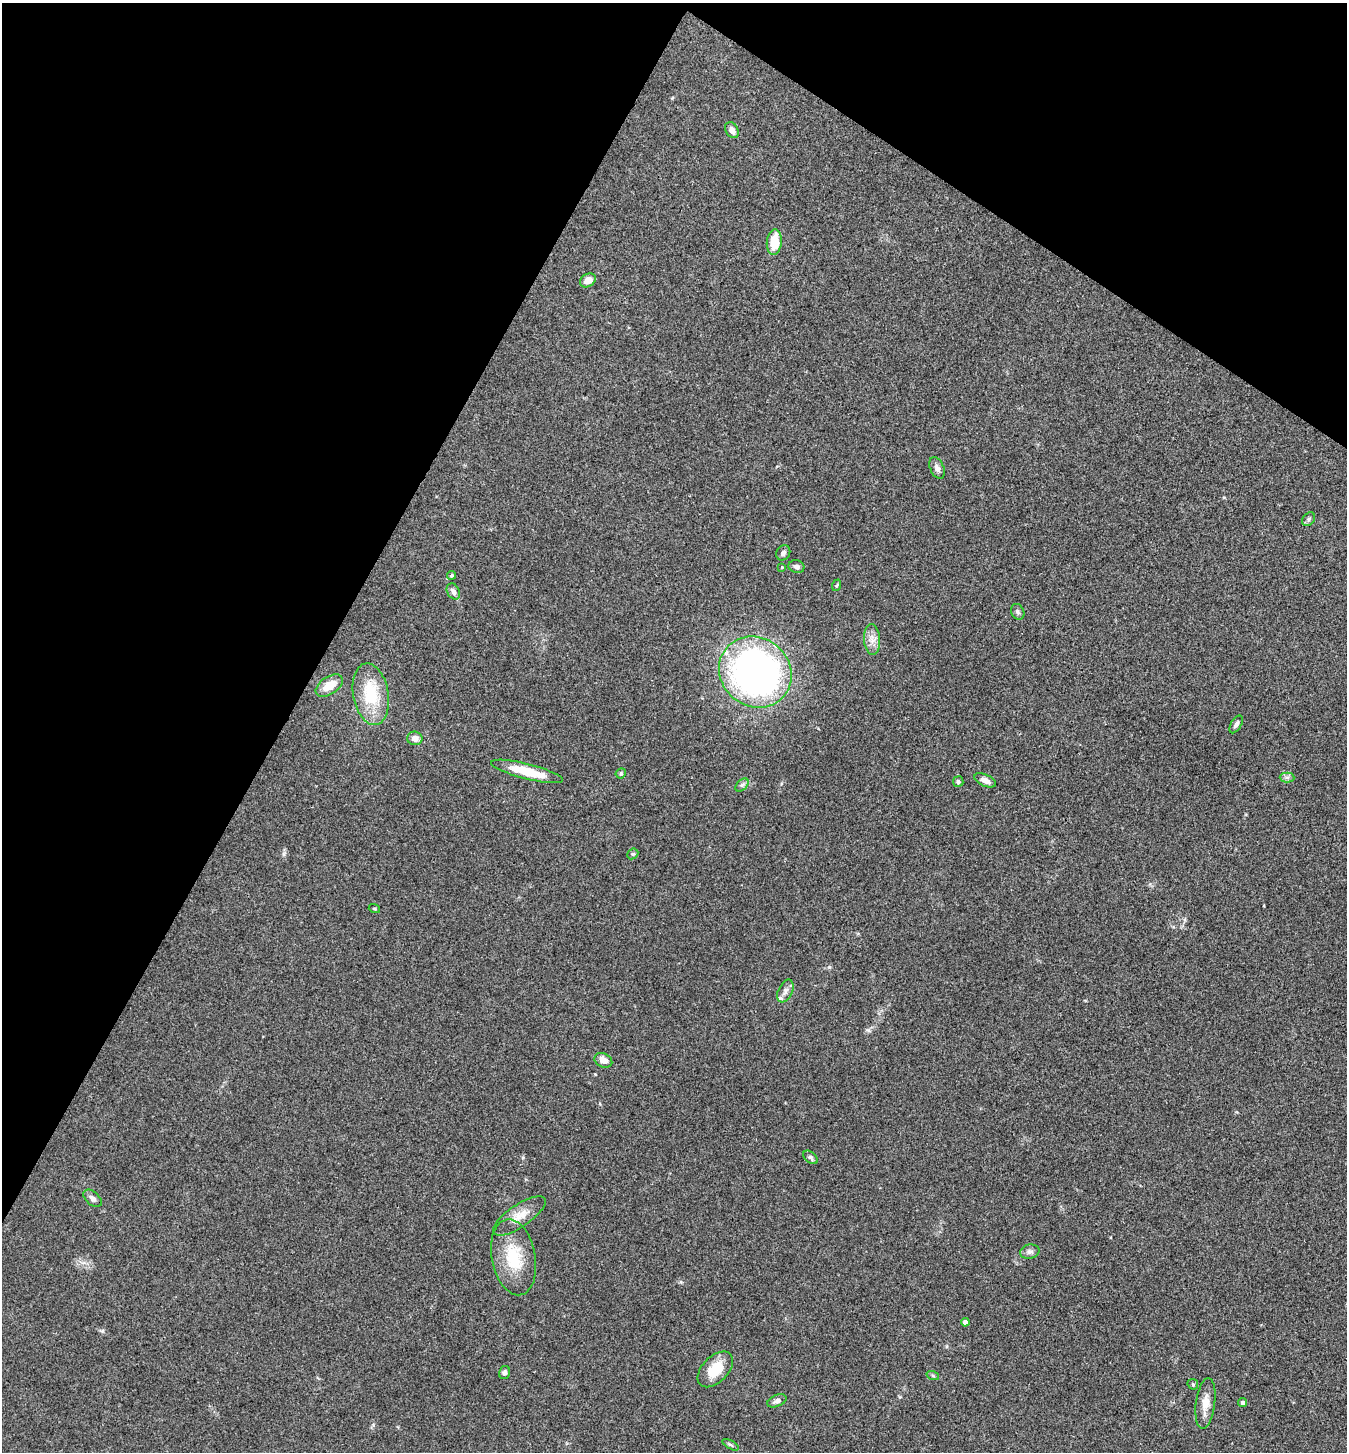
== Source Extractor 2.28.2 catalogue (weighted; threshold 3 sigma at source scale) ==
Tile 2 of 4 x 4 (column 2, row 1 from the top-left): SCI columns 1492-2836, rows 4352-5801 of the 5811 x 5804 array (HDU 1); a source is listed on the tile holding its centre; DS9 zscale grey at full resolution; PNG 1349 x 1454 px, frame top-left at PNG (2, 3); each listed source drawn as its Kron ellipse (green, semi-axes under 4 px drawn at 4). Shown black and unused: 29% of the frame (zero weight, under 3 of 4 exposures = <1% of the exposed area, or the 3 px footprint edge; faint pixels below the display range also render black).
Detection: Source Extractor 2.28.2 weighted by HDU 2 'WHT'; one run over the whole footprint, this tile lists its part. Background 0.0798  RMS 0.0056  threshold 0.0251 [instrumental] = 3 sigma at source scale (4.5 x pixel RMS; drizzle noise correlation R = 1.50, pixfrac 1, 0.05/0.05 arcsec/px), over >= 5 px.
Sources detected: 43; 1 inside a brighter listed object's ellipse — not listed separately; the other 42 listed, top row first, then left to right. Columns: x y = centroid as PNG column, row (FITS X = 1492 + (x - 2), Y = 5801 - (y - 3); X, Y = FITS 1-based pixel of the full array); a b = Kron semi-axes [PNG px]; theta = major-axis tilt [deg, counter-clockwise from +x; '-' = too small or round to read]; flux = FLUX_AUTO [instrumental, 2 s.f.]
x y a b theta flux
732 130 8 6 -56 3
774 242 13 7 84 12
588 280 8 6 32 5.1
937 468 11 6 -65 2.3
1309 519 7 5 51 1.2
783 553 8 6 57 1.8
782 567 4 4 - 0.43
796 567 8 6 -16 1.7
452 575 4 4 - 0.72
837 585 6 3 70 0.66
453 591 8 6 -61 2.5
1018 612 8 6 -66 1.5
872 640 15 8 -86 4.3
755 672 38 34 -39 280
329 686 15 8 33 8.6
371 694 31 17 -80 24
1236 724 10 5 59 1.8
415 738 7 7 - 3.6
527 771 37 7 -14 16
621 773 5 5 - 0.84
1287 778 7 5 -1 1.4
985 780 11 6 -23 3.2
958 781 5 5 - 1
742 785 8 5 44 1.3
633 854 6 5 - 0.89
374 909 6 3 -20 0.67
785 991 12 7 66 2.6
603 1060 9 6 -27 4.2
810 1157 8 5 -40 1.5
92 1198 11 6 -40 2.2
519 1216 31 11 34 8.4
1030 1252 10 7 12 2
514 1257 38 22 -79 23
965 1322 4 4 - 3
715 1369 21 13 46 13
504 1372 6 5 - 1.9
933 1376 6 4 -19 0.77
1193 1384 6 5 - 0.84
777 1401 10 5 23 2.6
1242 1402 4 4 - 1.3
1205 1403 25 9 82 7.1
731 1445 9 3 -29 0.94
Unlisted compact peaks at least as high as the median listed source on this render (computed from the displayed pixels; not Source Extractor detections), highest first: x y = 829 967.